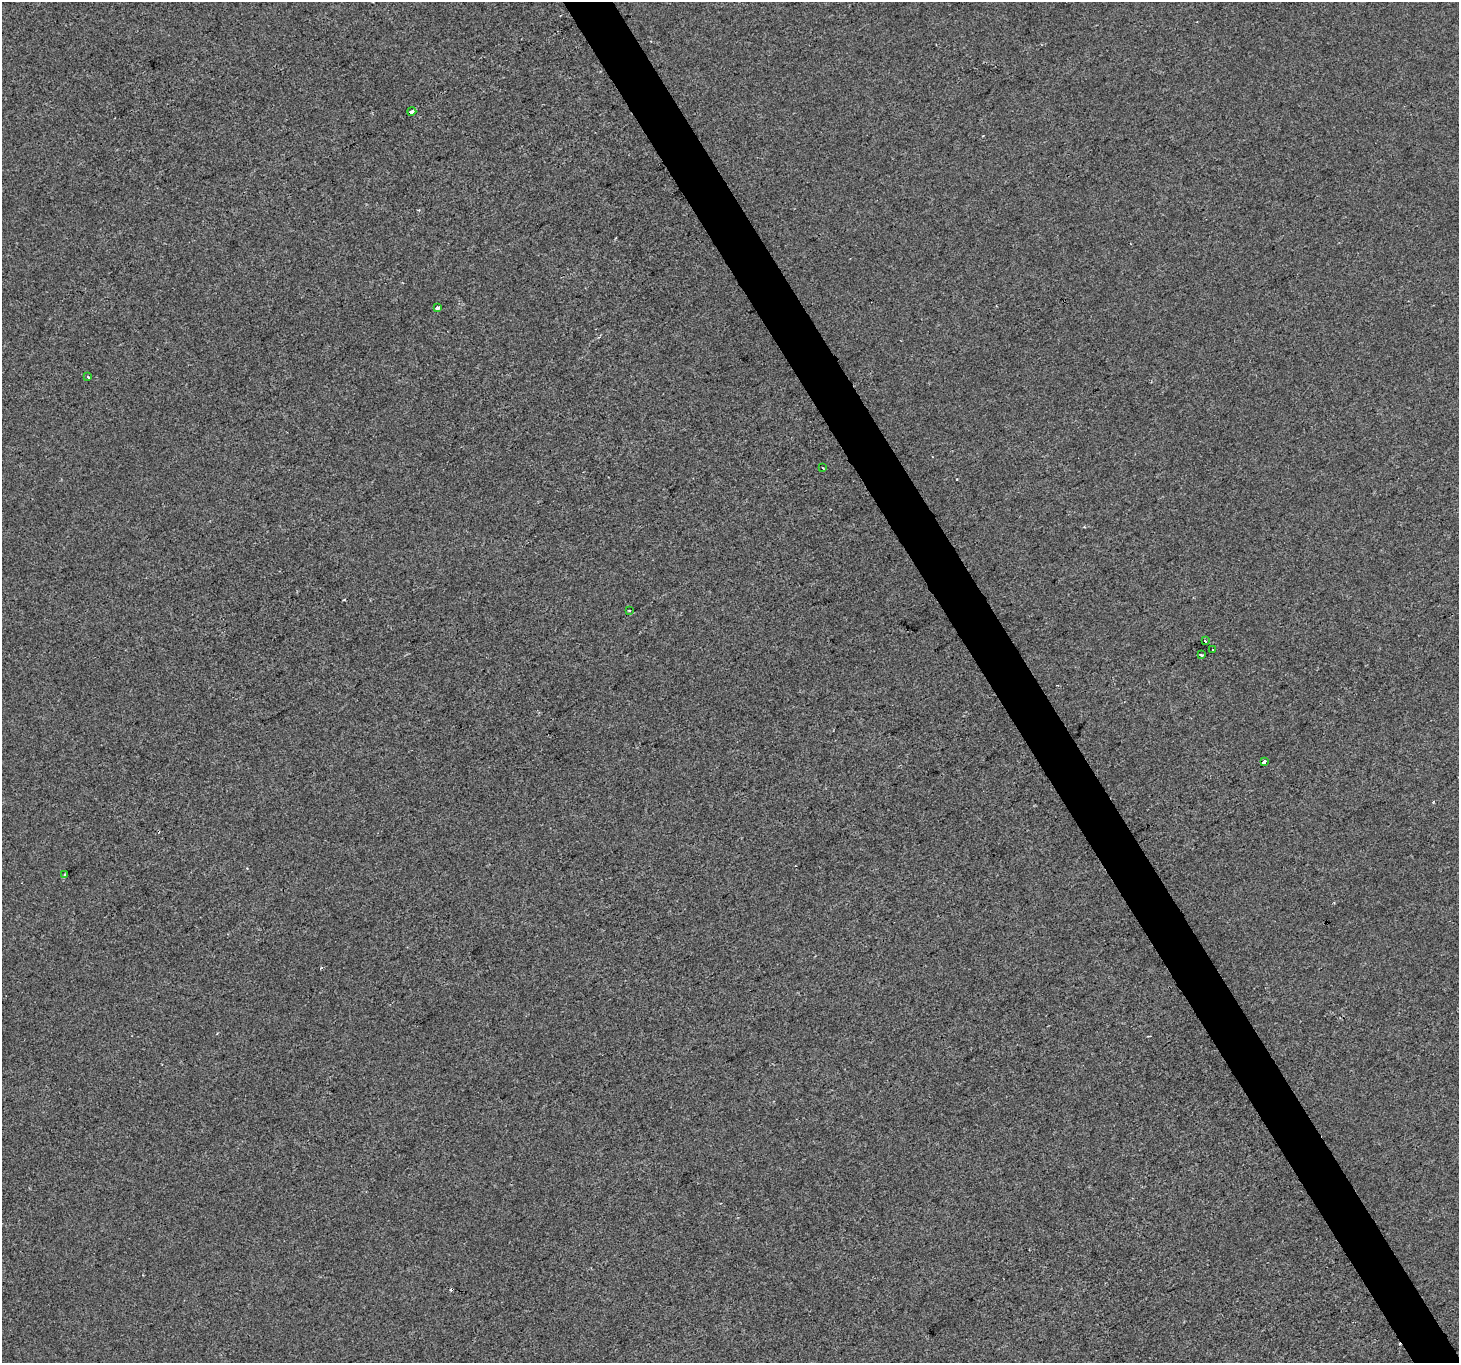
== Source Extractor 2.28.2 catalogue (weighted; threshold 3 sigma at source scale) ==
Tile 6 of 4 x 4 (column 2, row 2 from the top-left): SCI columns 1460-2916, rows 2893-4253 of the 5829 x 5724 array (HDU 1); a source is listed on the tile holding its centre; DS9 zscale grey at full resolution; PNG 1461 x 1365 px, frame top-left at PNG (2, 2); each listed source drawn as its Kron ellipse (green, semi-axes under 4 px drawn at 4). Shown black and unused: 3% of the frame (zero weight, under 2 of 3 exposures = <1% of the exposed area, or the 3 px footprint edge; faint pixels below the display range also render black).
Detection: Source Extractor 2.28.2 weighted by HDU 2 'WHT'; one run over the whole footprint, this tile lists its part. Background -5.90e-04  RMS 0.0042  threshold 0.0187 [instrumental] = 3 sigma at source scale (4.5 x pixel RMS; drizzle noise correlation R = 1.50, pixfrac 1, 0.0396/0.0396 arcsec/px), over >= 5 px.
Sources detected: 13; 3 cosmic-ray / hot-pixel residue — neither listed nor drawn; the other 10 listed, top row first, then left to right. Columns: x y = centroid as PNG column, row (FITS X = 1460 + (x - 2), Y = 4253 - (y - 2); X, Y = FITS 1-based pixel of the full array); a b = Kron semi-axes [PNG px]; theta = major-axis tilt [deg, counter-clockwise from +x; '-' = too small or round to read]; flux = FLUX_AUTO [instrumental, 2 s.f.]
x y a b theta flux
412 111 4 3 - 12
437 308 4 3 - 4.2
88 377 3 3 - 3.9
822 468 3 2 - 0.72
629 610 3 2 - 0.38
1205 641 3 2 - 0.58
1213 649 3 2 - 0.48
1201 655 3 2 - 0.52
1264 762 3 3 - 17
65 875 4 3 - 0.6
Overlapping masked pixels (flux is a lower limit): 1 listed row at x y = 412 111